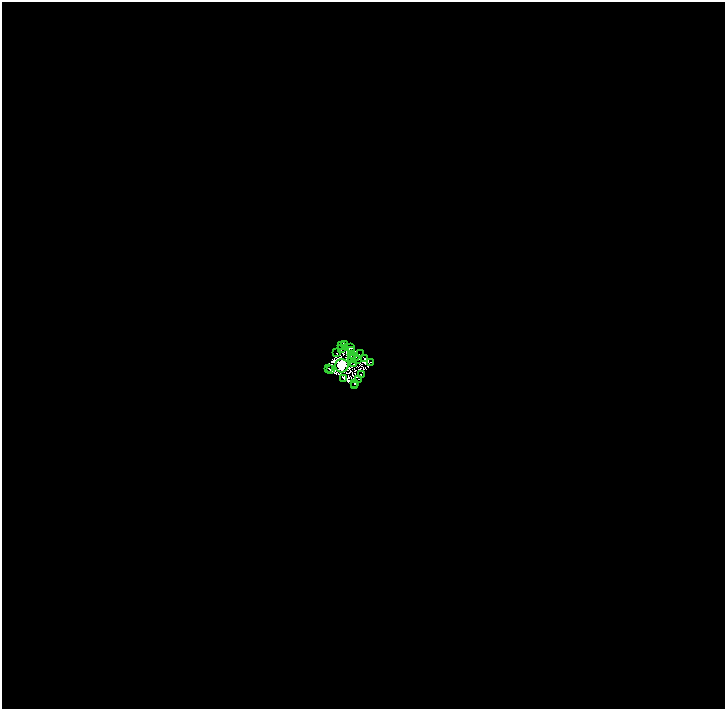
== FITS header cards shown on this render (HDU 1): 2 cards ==
NAXIS1  =                 1445
NAXIS2  =                 1414

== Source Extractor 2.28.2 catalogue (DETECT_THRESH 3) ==
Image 1445 x 1414 px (HDU 1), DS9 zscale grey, zoomed out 1/2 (1 PNG px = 2 x 2 image px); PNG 727 x 711 px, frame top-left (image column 1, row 1414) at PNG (2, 2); each listed source drawn as its Kron ellipse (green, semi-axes under 4 px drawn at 4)
Background 26.9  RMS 1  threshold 3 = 3 sigma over >= 5 px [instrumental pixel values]
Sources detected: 60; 38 cannot appear on this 1/2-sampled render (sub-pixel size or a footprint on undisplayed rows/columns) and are neither listed nor drawn; the other 22 listed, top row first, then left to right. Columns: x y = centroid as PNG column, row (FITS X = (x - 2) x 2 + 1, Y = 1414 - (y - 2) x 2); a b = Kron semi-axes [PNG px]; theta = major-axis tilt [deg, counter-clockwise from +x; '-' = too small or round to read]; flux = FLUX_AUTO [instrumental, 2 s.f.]
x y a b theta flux
345 344 3 2 - 680
341 345 2 1 - 180
350 347 2 1 - 980
341 349 2 1 - 31
352 351 2 1 - 300
336 353 2 1 - 990
361 353 2 1 - 470
351 355 2 2 - 1300
355 357 4 2 - 560
351 358 2 1 - 670
364 358 3 2 - 160
358 360 2 1 - 2.3
370 363 3 1 - 1700
354 364 2 1 - 20
342 366 7 6 - 990000
328 369 2 1 - 33
330 369 2 1 - 140
361 375 2 1 - 1000
344 378 3 2 - 160
359 379 2 1 - 1600
354 384 2 1 - 780
354 386 2 1 - 930
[38 sub-pixel or undisplayed-footprint detections neither listed nor drawn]